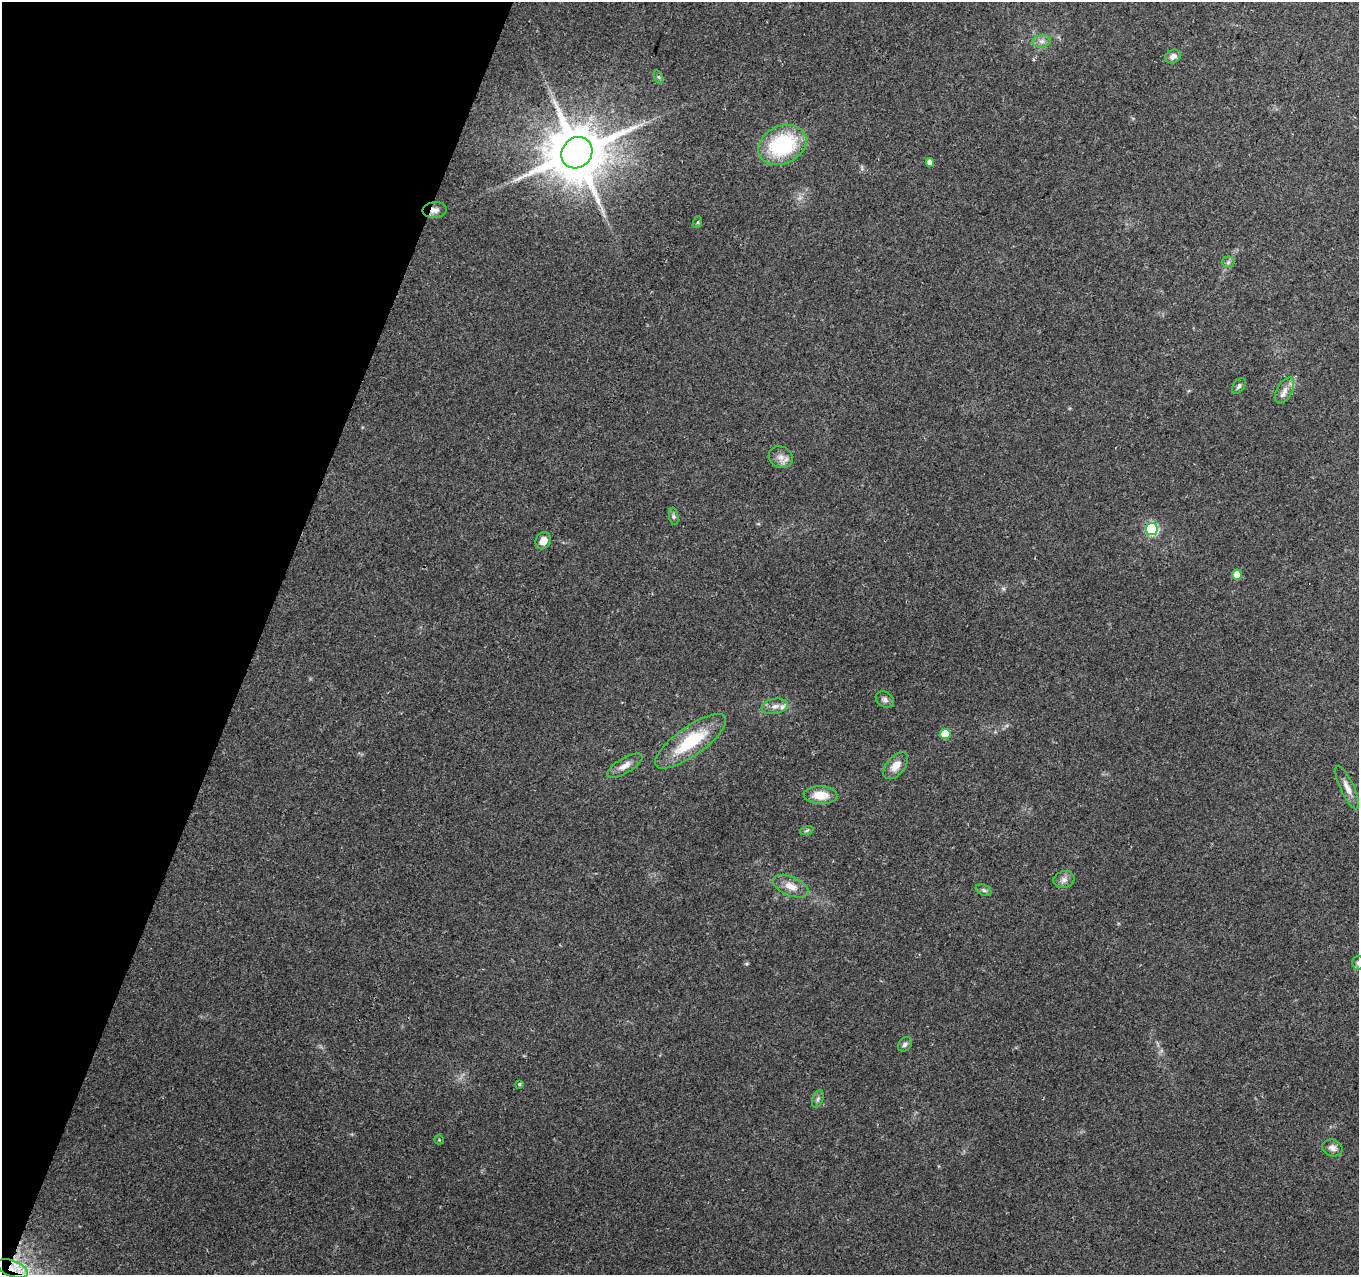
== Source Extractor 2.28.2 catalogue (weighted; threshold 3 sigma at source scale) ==
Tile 9 of 4 x 4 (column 1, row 3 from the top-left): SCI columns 1-1357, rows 1491-2763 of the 5439 x 5590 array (HDU 1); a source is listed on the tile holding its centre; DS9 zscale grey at full resolution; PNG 1361 x 1277 px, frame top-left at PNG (2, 2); each listed source drawn as its Kron ellipse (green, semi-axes under 4 px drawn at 4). Shown black and unused: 19% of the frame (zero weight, under 2 of 3 exposures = <1% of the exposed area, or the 3 px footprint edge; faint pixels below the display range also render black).
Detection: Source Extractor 2.28.2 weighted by HDU 2 'WHT'; one run over the whole footprint, this tile lists its part. Background 0.153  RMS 0.0078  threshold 0.0352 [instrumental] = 3 sigma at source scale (4.5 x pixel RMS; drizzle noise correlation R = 1.50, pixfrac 1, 0.0396/0.0396 arcsec/px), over >= 5 px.
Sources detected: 36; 1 inside a brighter listed object's ellipse — not listed separately; the other 35 listed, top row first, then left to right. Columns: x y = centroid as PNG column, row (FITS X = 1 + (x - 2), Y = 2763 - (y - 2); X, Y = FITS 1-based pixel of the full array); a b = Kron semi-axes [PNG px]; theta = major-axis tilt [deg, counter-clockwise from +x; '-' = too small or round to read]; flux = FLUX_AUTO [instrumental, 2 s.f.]
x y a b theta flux
1042 41 9 6 6 3.2
1173 56 8 6 28 4.3
659 77 7 4 -71 1.3
782 145 25 19 25 71
577 153 16 14 47 5700
930 163 4 4 - 4.2
435 210 12 8 5 4.3
698 222 6 4 71 1
1228 262 6 6 - 1.7
1239 386 9 5 52 2
1285 390 14 7 61 5.2
781 457 12 10 -25 5.7
674 516 9 4 -80 1.7
1152 529 6 6 - 89
543 541 9 7 60 8
1237 574 5 5 - 9.2
885 699 10 7 -32 2.7
775 706 13 7 10 4.9
945 734 5 5 - 21
691 741 42 14 35 43
625 766 20 7 31 6.4
896 766 16 9 50 8.1
1347 788 24 7 -65 6.1
821 795 17 9 -3 14
807 830 7 4 19 1.3
1064 880 10 8 16 3.7
791 886 19 9 -22 9.1
984 890 8 5 -27 2.2
1358 963 7 6 - 2
905 1044 8 6 47 2.4
519 1084 4 4 - 1
818 1099 9 5 69 2.1
439 1140 5 4 - 0.87
1332 1148 10 8 -22 4.3
12 1268 16 7 -20 9.2
Overlapping masked pixels (flux is a lower limit): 2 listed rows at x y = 435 210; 12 1268
Isophote crosses this tile's border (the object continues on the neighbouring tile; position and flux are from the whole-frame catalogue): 1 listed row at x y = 1358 963